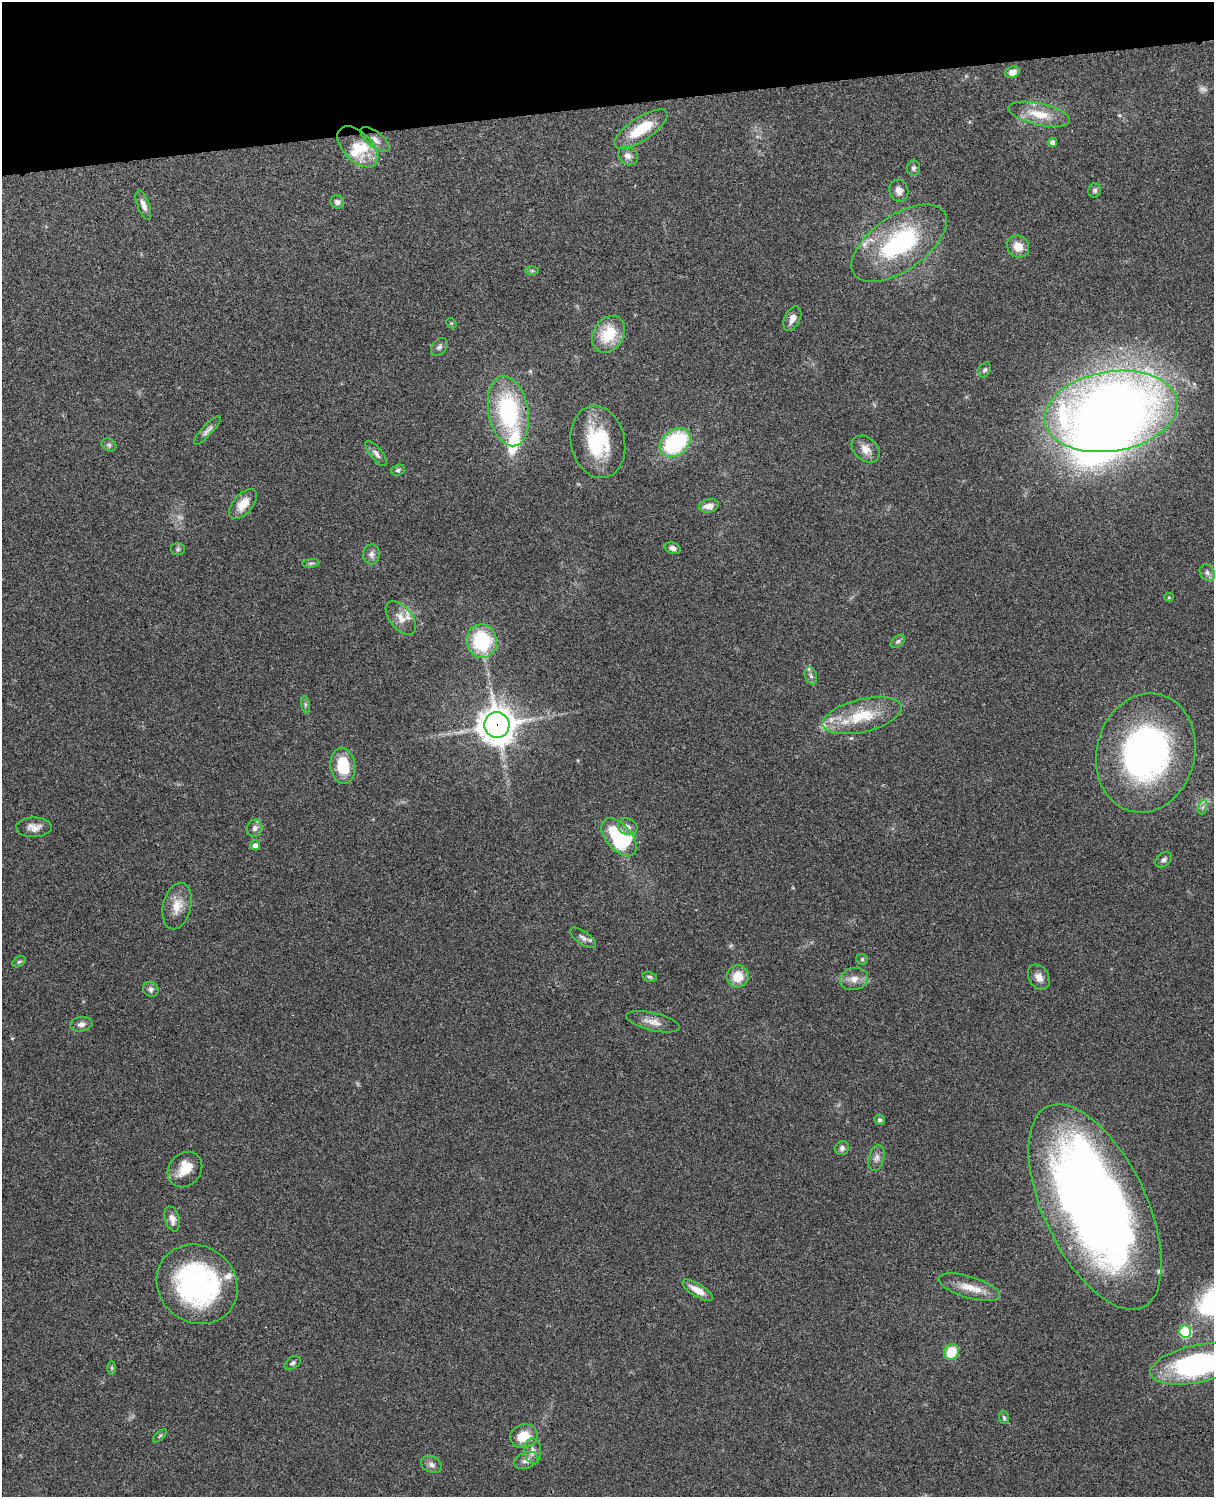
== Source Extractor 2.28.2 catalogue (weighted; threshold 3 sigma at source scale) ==
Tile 3 of 4 x 3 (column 3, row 1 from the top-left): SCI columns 2543-3754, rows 3156-4650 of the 5087 x 4928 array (HDU 1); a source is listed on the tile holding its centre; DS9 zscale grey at full resolution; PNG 1216 x 1499 px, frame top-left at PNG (2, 2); each listed source drawn as its Kron ellipse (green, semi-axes under 4 px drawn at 4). Shown black and unused: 7% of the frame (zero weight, under 3 of 4 exposures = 6% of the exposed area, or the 3 px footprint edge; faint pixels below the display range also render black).
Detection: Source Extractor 2.28.2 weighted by HDU 2 'WHT'; one run over the whole footprint, this tile lists its part. Background 0.104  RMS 0.0065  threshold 0.0291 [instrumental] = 3 sigma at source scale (4.5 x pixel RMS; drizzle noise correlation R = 1.50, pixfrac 1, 0.05/0.05 arcsec/px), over >= 5 px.
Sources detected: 99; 3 too faint to see at this stretch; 2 inside a brighter object's white glare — neither listed nor drawn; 10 inside a brighter listed object's ellipse — not listed separately; the other 84 listed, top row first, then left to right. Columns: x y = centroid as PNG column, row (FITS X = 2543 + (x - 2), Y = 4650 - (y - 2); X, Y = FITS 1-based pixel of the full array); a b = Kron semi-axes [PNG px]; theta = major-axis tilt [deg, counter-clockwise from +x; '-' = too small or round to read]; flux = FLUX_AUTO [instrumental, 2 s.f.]
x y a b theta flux
1012 72 7 5 25 4.9
1039 114 31 11 -12 15
641 129 31 11 33 23
375 139 17 7 -39 4.7
1053 142 4 4 - 4
358 147 25 14 -45 16
628 156 10 9 - 3.8
913 168 7 6 - 1.6
1095 190 7 6 - 1.7
899 191 11 9 -74 4.1
337 202 7 6 - 2.3
143 205 15 6 -70 3.9
899 243 55 27 35 81
1018 247 11 10 - 8.1
532 271 6 4 0 1
792 319 13 8 64 4.5
451 323 6 4 -42 0.75
608 334 20 15 56 22
439 347 10 7 50 2
985 370 8 5 60 1.4
508 411 35 20 -80 75
1111 411 67 40 9 790
207 430 19 5 47 2.7
598 442 36 27 -78 40
675 443 17 12 40 65
109 445 8 6 -28 1.6
865 449 16 11 -42 6.2
376 453 15 5 -51 2.9
398 470 7 5 19 1.4
243 504 18 9 50 8.8
709 506 10 6 13 5.4
673 548 8 5 -19 2.7
178 549 7 6 - 1.2
371 554 10 8 88 2.9
311 563 8 3 5 0.97
1207 573 9 7 -56 2.1
1169 597 5 4 - 0.69
401 618 20 11 -51 7.4
482 641 17 15 -82 42
898 641 8 5 40 1.3
811 676 9 6 -70 1.9
305 705 8 4 -82 1.2
862 716 40 16 14 27
497 725 13 12 - 1200
1146 753 60 49 75 190
343 766 18 12 -83 22
1203 807 7 4 71 1.7
34 827 18 9 1 5.4
628 827 10 8 -25 3.7
255 828 9 7 69 2.8
619 837 22 12 -49 56
255 845 5 5 - 3.3
1164 860 9 6 36 2.1
177 906 24 14 76 10
583 938 15 6 -35 2.8
862 959 6 5 - 1
19 962 7 5 29 1.2
738 976 11 11 - 12
650 977 7 5 -10 1.3
1039 977 13 10 -59 4.9
854 979 14 11 12 5.5
151 989 8 7 - 2.1
653 1022 27 9 -13 6.5
81 1024 11 7 9 3.2
879 1120 5 5 - 1.6
842 1148 7 7 - 2.3
876 1158 13 7 76 3.2
185 1169 19 16 49 11
1095 1207 111 51 -65 670
172 1219 13 7 -74 4.2
197 1284 42 38 -39 130
969 1287 32 10 -17 11
697 1290 17 6 -31 7.3
1185 1332 6 6 - 52
951 1352 8 7 - 18
293 1363 9 5 32 1.6
1199 1363 49 19 12 130
112 1368 7 4 89 0.99
1004 1418 6 5 - 1
160 1436 8 3 45 0.83
524 1436 14 11 14 13
533 1451 13 8 -84 4.2
526 1460 12 8 20 3.5
431 1464 11 7 -27 2.8
Overlapping masked pixels (flux is a lower limit): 3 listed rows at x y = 508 411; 1111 411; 497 725
Isophote crosses this tile's border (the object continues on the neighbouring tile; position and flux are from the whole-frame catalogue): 1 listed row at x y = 1199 1363